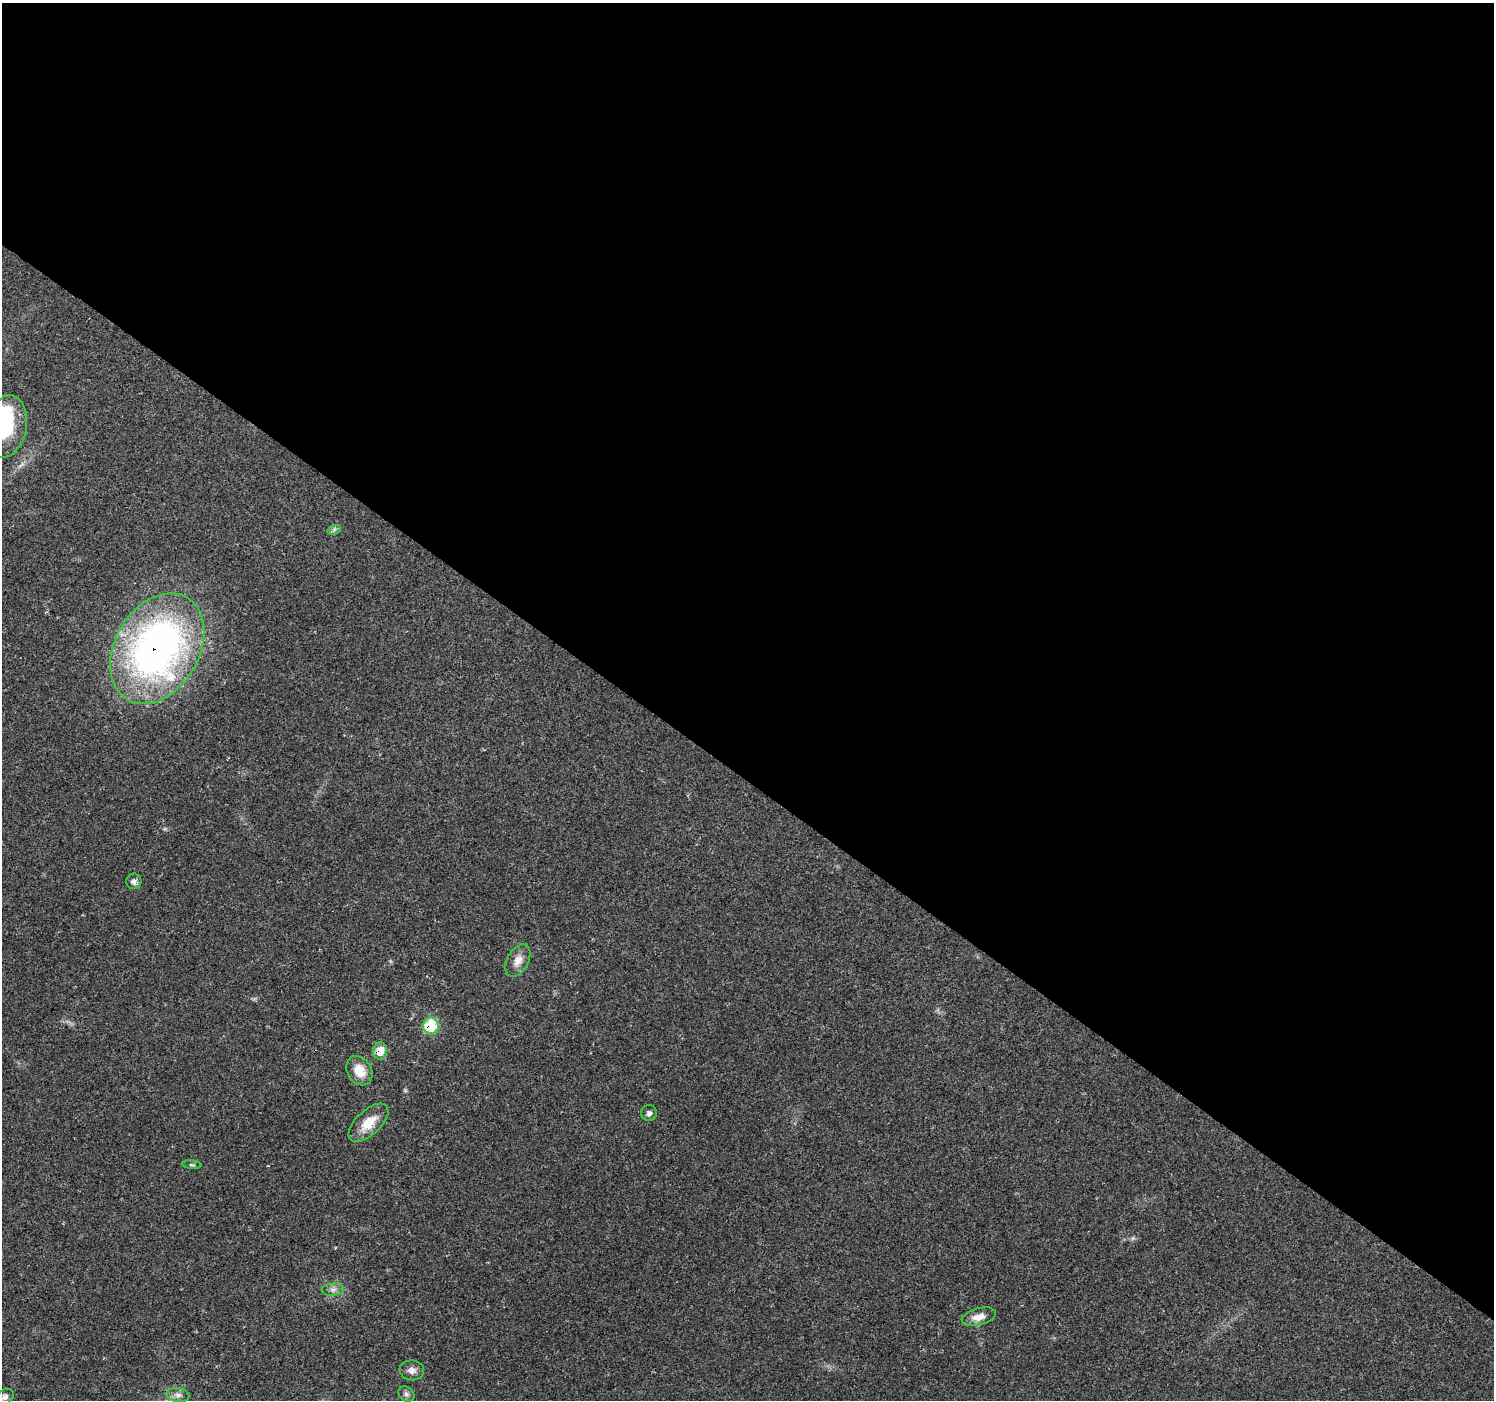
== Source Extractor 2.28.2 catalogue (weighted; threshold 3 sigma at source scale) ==
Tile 3 of 4 x 4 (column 3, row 1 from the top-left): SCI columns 2987-4478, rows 4371-5768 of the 5976 x 6010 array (HDU 1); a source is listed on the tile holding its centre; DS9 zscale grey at full resolution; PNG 1496 x 1402 px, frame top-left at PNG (2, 3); each listed source drawn as its Kron ellipse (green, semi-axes under 4 px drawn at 4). Shown black and unused: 56% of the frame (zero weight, under 2 of 3 exposures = <1% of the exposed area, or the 3 px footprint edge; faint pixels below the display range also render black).
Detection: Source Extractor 2.28.2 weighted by HDU 2 'WHT'; one run over the whole footprint, this tile lists its part. Background 0.0614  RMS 0.0046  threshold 0.0205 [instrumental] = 3 sigma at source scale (4.5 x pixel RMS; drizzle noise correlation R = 1.50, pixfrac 1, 0.0396/0.0396 arcsec/px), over >= 5 px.
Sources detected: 18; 1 inside a brighter object's white glare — neither listed nor drawn; the other 17 listed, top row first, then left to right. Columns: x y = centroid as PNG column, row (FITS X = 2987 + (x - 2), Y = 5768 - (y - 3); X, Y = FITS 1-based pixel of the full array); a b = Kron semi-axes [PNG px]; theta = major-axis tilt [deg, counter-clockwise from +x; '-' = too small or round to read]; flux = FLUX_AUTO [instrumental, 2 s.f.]
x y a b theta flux
6 426 31 20 79 31
334 530 7 4 20 1
157 649 59 42 60 220
134 881 8 7 - 1.8
518 960 18 10 62 4.5
431 1026 8 8 - 21
380 1051 8 7 - 7.3
359 1071 15 12 -57 7.8
649 1113 8 8 - 1.5
368 1123 25 12 43 9.2
192 1165 10 3 -5 0.8
333 1290 11 6 4 2.1
979 1317 17 8 14 4.5
412 1370 12 10 -7 2.6
406 1394 8 7 - 1.4
178 1395 11 7 -8 2.2
5 1397 10 7 35 1.8
Overlapping masked pixels (flux is a lower limit): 3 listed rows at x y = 157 649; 431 1026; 380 1051
Isophote crosses this tile's border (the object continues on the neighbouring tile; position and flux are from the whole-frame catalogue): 1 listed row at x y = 6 426